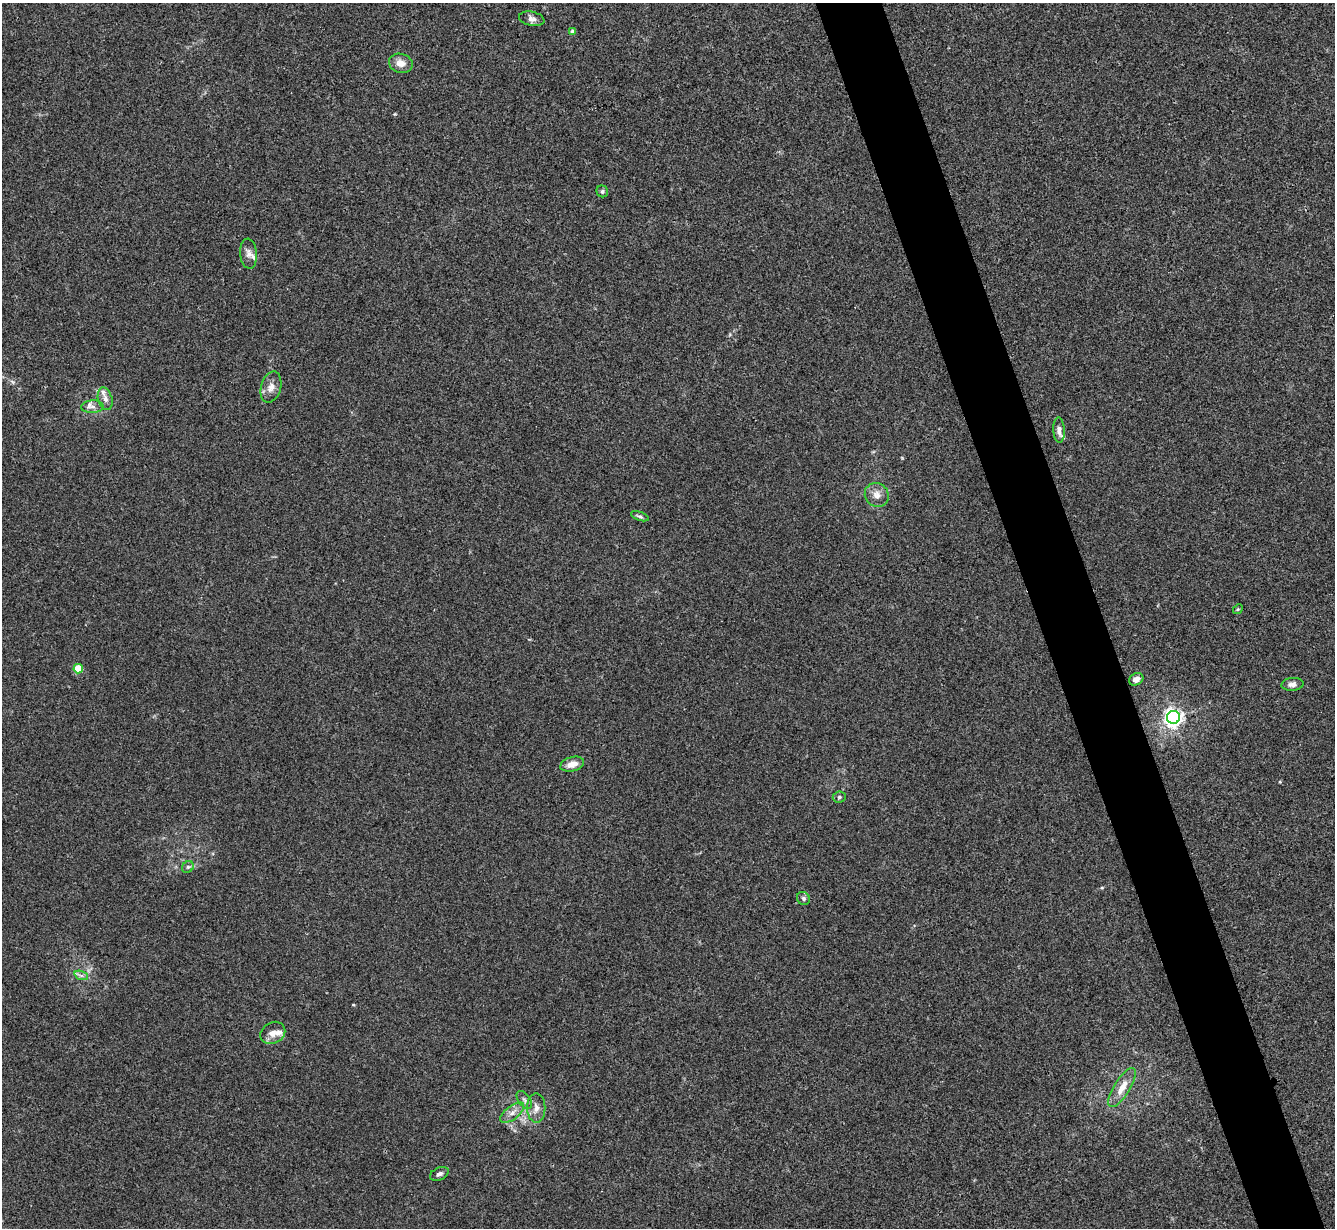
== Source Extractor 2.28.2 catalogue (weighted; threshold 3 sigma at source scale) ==
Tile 6 of 4 x 4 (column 2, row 2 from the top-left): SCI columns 1339-2671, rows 2725-3950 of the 5340 x 5325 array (HDU 1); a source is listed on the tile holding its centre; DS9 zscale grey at full resolution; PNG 1337 x 1230 px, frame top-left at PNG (2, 3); each listed source drawn as its Kron ellipse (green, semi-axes under 4 px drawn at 4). Shown black and unused: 5% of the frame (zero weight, under 3 of 4 exposures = <1% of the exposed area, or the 3 px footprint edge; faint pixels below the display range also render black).
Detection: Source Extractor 2.28.2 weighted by HDU 2 'WHT'; one run over the whole footprint, this tile lists its part. Background 0.0334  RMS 0.0043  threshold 0.0195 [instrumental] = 3 sigma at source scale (4.5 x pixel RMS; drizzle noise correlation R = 1.50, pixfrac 1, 0.05/0.05 arcsec/px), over >= 5 px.
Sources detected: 31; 4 inside a brighter listed object's ellipse — not listed separately; the other 27 listed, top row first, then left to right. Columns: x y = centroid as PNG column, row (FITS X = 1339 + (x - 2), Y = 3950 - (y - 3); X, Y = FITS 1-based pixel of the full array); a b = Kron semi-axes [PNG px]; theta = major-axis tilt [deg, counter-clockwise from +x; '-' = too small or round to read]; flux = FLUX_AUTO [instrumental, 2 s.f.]
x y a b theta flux
532 19 13 7 -13 1.9
573 31 4 4 - 1.7
401 63 12 9 -16 3.5
602 191 6 5 - 0.86
249 254 15 8 -85 2.8
271 387 16 10 74 3.2
105 399 11 7 -74 2.1
92 407 11 6 4 1.9
1059 430 12 5 -87 2.2
877 495 12 11 - 3.4
640 516 9 4 -18 0.87
1238 609 5 4 - 0.45
78 669 5 4 - 11
1136 679 7 6 - 2.5
1293 684 11 6 5 1.8
1173 717 6 6 - 180
572 764 12 7 15 4.4
839 797 6 5 - 0.84
188 867 6 5 - 0.84
803 898 7 6 - 1
81 975 7 4 -19 1
273 1033 13 10 30 3.2
1122 1087 22 8 58 5.6
524 1100 10 6 -53 1.4
536 1108 14 9 -90 3.1
512 1113 14 6 38 2.8
439 1174 10 6 25 1.3